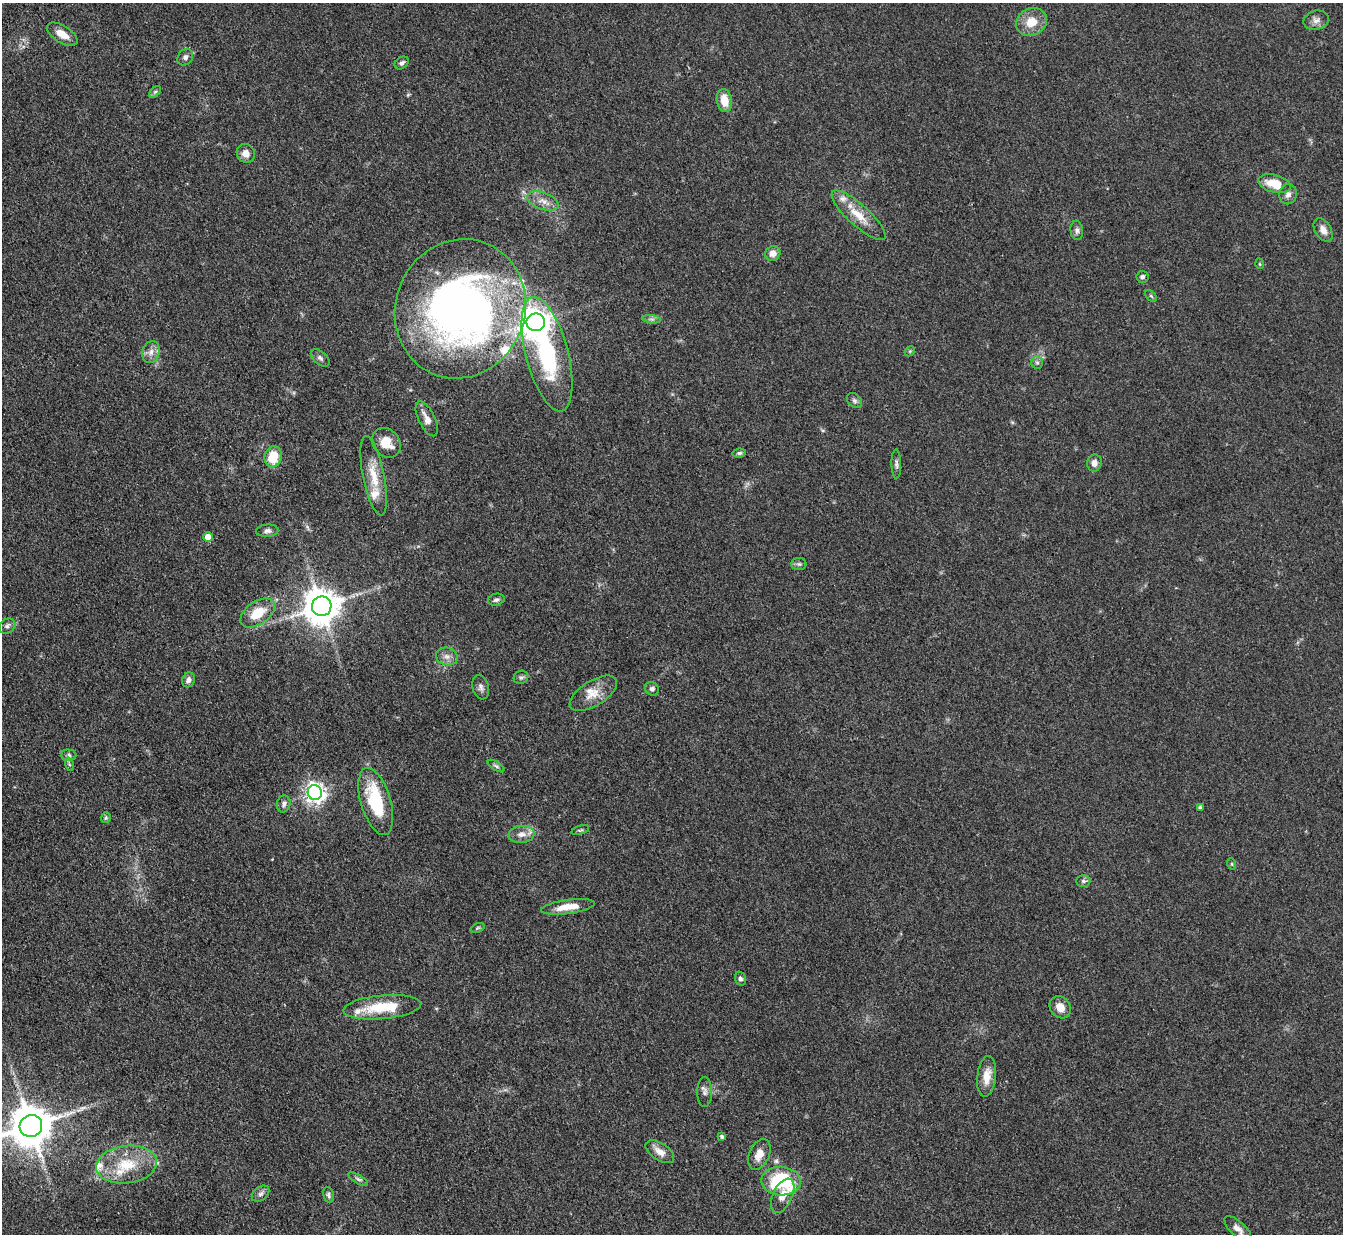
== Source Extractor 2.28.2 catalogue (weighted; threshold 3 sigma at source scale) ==
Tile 7 of 4 x 4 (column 3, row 2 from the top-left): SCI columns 2681-4021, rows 2738-3969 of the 5362 x 5347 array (HDU 1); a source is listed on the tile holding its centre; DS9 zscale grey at full resolution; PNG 1345 x 1236 px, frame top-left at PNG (2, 3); each listed source drawn as its Kron ellipse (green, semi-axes under 4 px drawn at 4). Shown black and unused: <1% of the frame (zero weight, under 3 of 4 exposures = <1% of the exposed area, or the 3 px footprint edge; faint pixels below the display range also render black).
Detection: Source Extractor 2.28.2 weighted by HDU 2 'WHT'; one run over the whole footprint, this tile lists its part. Background 0.0547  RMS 0.005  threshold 0.0226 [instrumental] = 3 sigma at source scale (4.5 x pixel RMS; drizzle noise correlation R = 1.50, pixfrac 1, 0.05/0.05 arcsec/px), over >= 5 px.
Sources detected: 83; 1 inside a brighter object's white glare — neither listed nor drawn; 5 inside a brighter listed object's ellipse — not listed separately; the other 77 listed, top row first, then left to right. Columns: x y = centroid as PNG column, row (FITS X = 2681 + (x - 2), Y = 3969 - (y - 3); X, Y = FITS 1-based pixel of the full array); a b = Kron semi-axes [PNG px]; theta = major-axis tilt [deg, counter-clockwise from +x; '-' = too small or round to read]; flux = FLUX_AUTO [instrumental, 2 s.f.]
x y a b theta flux
1316 20 13 9 15 2.9
1031 22 16 13 28 9.3
62 34 17 8 -32 6
185 57 9 7 51 1.8
402 63 7 5 35 1.5
155 92 7 4 44 0.92
724 101 12 7 -80 8.1
246 153 10 8 -55 3.7
1275 184 17 8 -14 12
1288 194 10 8 79 2.3
543 201 16 8 -20 4.4
859 215 35 10 -42 11
1077 230 9 6 -84 1.6
1323 230 13 8 -58 3.7
773 253 8 7 - 3.7
1260 264 5 3 - 0.45
1142 277 6 6 - 1.4
1151 296 7 4 -45 0.75
460 309 70 64 66 300
652 319 9 3 -5 1.1
536 322 9 9 - 660
910 351 6 4 45 0.63
151 352 11 8 72 3.4
547 354 59 21 -75 63
320 358 11 6 -41 1.7
1037 363 6 5 - 1.2
855 401 8 6 -45 1.5
427 419 19 8 -64 4
386 443 16 13 -50 8.6
739 453 7 4 10 0.95
273 457 11 8 76 13
1094 463 8 7 - 3
896 464 14 5 -89 1.6
374 476 40 10 -79 11
267 531 11 6 4 1.8
208 537 5 5 - 6.3
799 564 8 6 0 1.1
496 600 8 6 12 1.5
322 606 10 9 - 1200
258 613 19 11 35 13
7 626 8 7 - 1.7
447 656 11 8 -16 3.1
521 677 7 6 - 1.2
189 680 7 6 - 1.9
481 687 12 8 -74 2.2
652 689 7 6 - 1.5
593 693 27 12 32 8.1
69 755 7 6 - 1.3
69 764 7 4 -71 0.83
496 766 9 4 -32 1
315 792 7 7 - 250
376 801 35 15 -73 30
284 804 8 6 76 1.7
1200 807 4 3 - 1
106 818 5 5 - 0.78
580 830 9 4 17 0.8
521 834 13 8 6 3.9
1232 864 6 3 -72 0.57
1083 881 7 5 -1 1.2
568 907 27 7 8 8.1
478 928 7 4 20 0.74
740 979 7 5 -73 1.5
382 1007 39 12 5 19
1060 1007 12 10 -51 4.8
987 1076 20 9 83 7
705 1092 15 7 -90 2.2
31 1126 11 11 - 1800
722 1136 4 4 - 1.2
660 1152 16 8 -33 4.5
759 1154 16 10 66 5.4
127 1165 30 19 7 20
358 1179 11 3 -30 1.1
781 1181 20 14 -3 40
261 1194 10 6 39 1.8
329 1195 8 5 -76 1.2
783 1196 18 9 65 5.6
1238 1229 17 7 -43 3.3
Isophote crosses this tile's border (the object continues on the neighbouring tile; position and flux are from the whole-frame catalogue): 1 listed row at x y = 31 1126